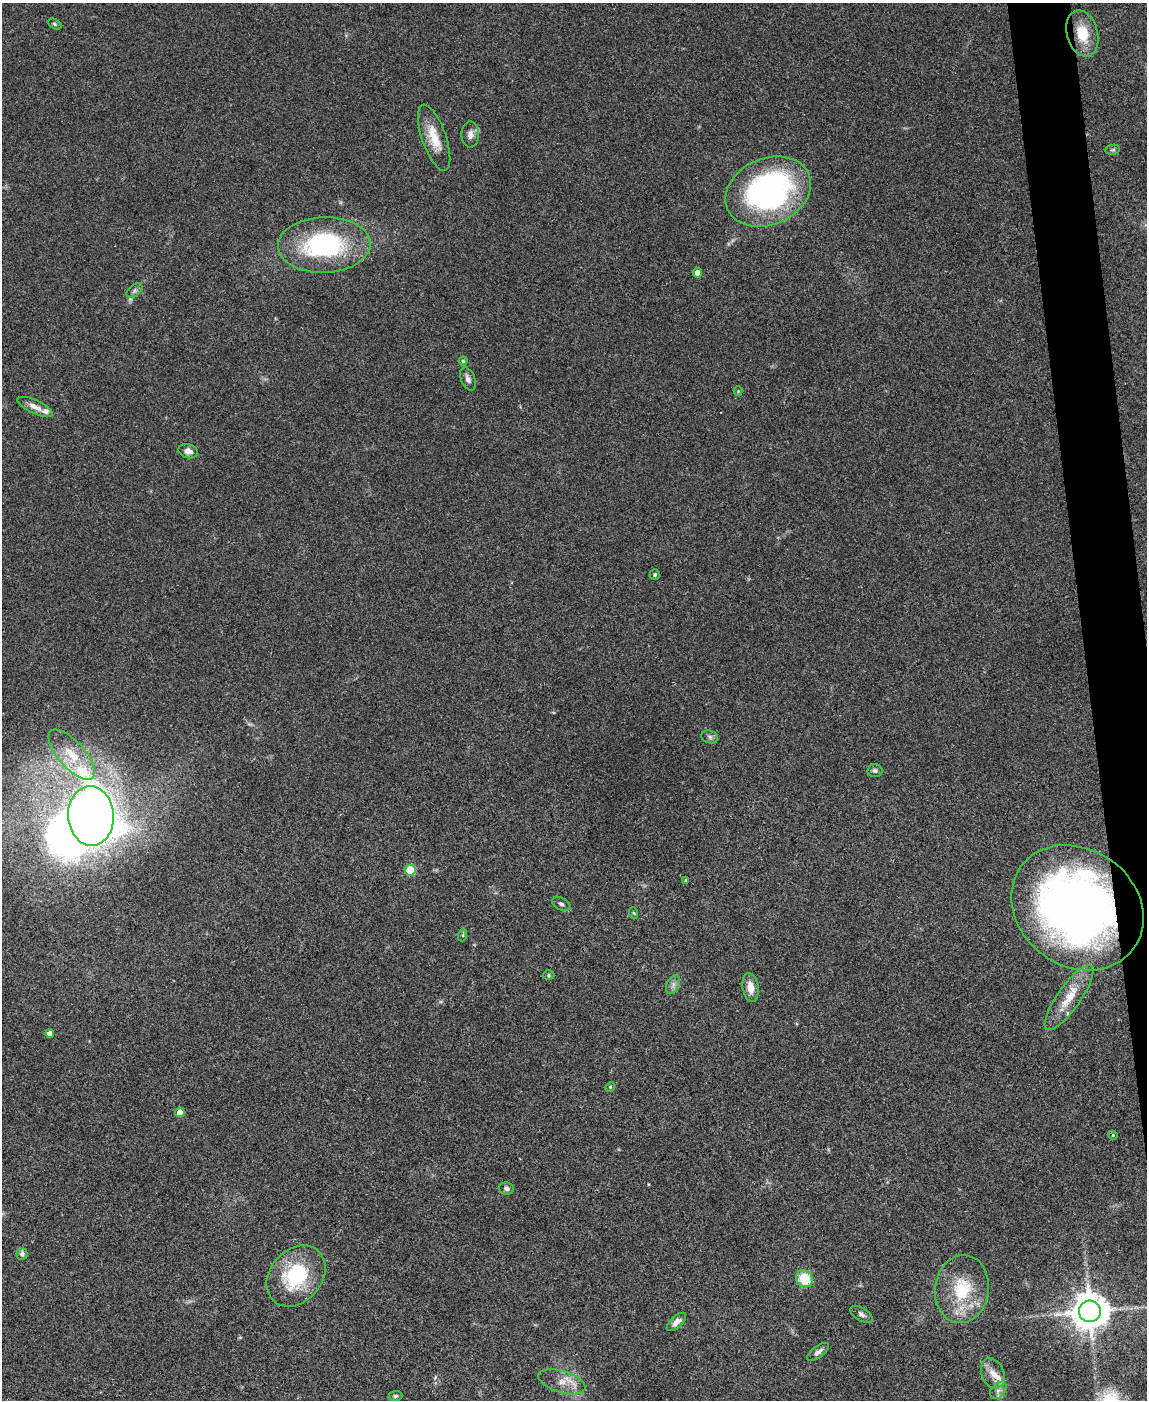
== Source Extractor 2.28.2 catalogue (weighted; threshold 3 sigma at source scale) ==
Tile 6 of 4 x 3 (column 2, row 2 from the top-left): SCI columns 1148-2292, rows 1635-3032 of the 4582 x 4561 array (HDU 1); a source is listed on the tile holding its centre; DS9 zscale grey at full resolution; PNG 1149 x 1402 px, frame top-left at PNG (2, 3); each listed source drawn as its Kron ellipse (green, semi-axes under 4 px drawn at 4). Shown black and unused: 4% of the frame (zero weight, under 3 of 4 exposures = <1% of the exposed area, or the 3 px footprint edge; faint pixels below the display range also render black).
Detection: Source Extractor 2.28.2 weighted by HDU 2 'WHT'; one run over the whole footprint, this tile lists its part. Background 0.0661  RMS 0.0051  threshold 0.0232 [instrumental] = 3 sigma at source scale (4.5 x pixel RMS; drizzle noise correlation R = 1.50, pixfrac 1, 0.05/0.05 arcsec/px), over >= 5 px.
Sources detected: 51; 1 inside a brighter object's white glare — neither listed nor drawn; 4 inside a brighter listed object's ellipse — not listed separately; the other 46 listed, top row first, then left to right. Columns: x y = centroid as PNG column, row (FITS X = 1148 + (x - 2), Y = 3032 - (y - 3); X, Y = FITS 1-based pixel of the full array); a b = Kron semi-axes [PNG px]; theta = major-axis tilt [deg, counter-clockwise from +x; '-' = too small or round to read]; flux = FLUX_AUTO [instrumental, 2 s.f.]
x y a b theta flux
54 24 7 5 -28 0.95
1082 33 24 15 -75 14
470 134 13 8 90 3.5
434 138 35 12 -71 12
1113 150 7 5 8 1
768 191 44 33 24 140
324 245 46 28 2 69
697 273 5 4 - 3.3
134 291 9 5 39 1.5
463 361 4 4 - 0.65
468 379 12 7 -67 2.3
738 391 4 4 - 0.51
35 407 19 6 -25 4.2
188 451 10 7 -14 3
655 574 5 5 - 0.95
710 737 8 6 -15 1.6
72 755 31 13 -48 14
875 771 7 6 - 1.4
91 816 30 23 -87 440
410 870 5 5 - 26
686 880 4 3 - 0.7
561 904 10 6 -27 1.5
1077 908 70 58 -36 370
634 913 6 3 -70 0.52
463 935 6 4 73 0.65
548 975 6 5 - 0.83
673 984 10 6 64 2
751 987 14 8 -80 5.9
1069 998 39 11 55 13
50 1033 4 4 - 3.9
610 1087 5 4 - 0.65
180 1112 5 4 - 7.4
1113 1135 4 4 - 0.62
507 1188 7 6 - 1.6
22 1254 6 5 - 1.4
296 1276 34 26 49 37
805 1279 9 8 - 16
962 1289 34 27 82 29
1090 1311 11 10 - 1200
862 1314 12 6 -33 1.9
676 1322 12 6 42 2.6
818 1352 13 5 37 2.2
993 1373 16 11 -68 5.5
562 1382 24 10 -17 7.4
998 1390 10 7 49 2.4
395 1396 7 5 4 1.1
Overlapping masked pixels (flux is a lower limit): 2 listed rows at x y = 324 245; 1077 908